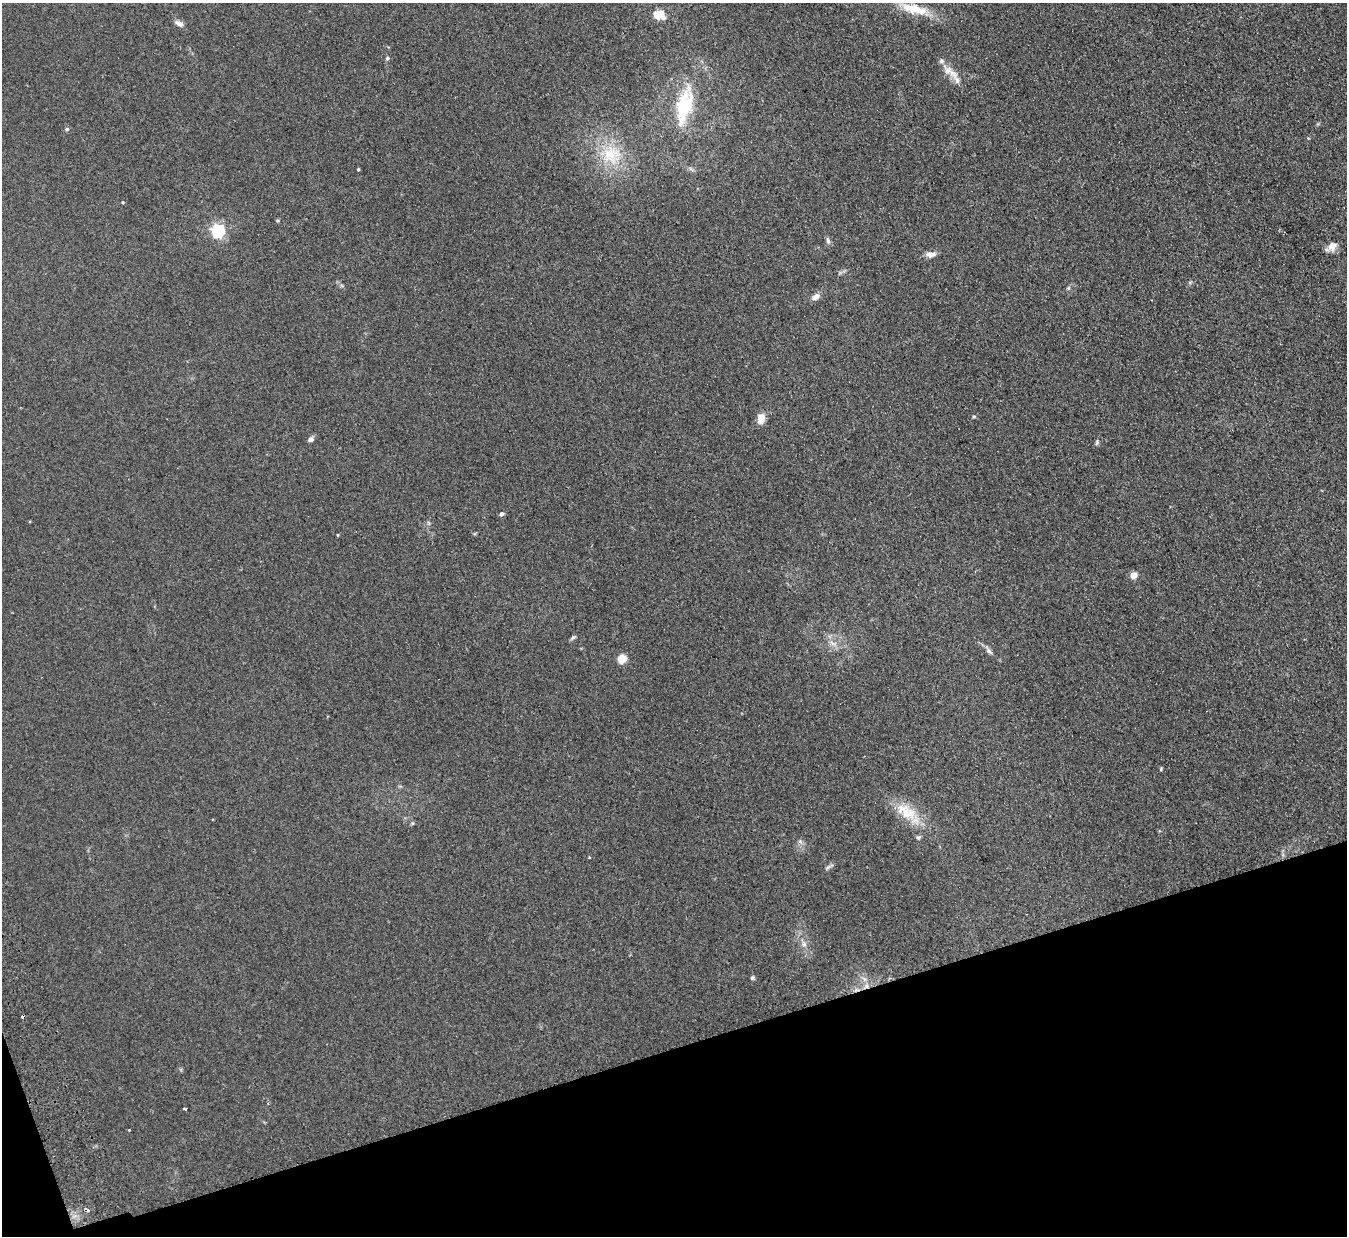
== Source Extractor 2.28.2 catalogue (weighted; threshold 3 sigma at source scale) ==
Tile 14 of 4 x 4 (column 2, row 4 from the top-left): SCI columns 1402-2746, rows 174-1407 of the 5492 x 5407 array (HDU 1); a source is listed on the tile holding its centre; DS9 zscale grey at full resolution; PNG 1349 x 1238 px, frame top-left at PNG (2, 3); no overlay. Shown black and unused: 16% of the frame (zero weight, under 2 of 3 exposures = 3% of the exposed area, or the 3 px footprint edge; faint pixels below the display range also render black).
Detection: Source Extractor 2.28.2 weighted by HDU 2 'WHT'; one run over the whole footprint, this tile lists its part. Background 0.101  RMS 0.011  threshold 0.0517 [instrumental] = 3 sigma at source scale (4.5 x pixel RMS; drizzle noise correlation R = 1.50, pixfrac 1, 0.05/0.05 arcsec/px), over >= 5 px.
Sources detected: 42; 4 cosmic-ray / hot-pixel residue — not listed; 2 inside a brighter listed object's ellipse — not listed separately; the other 36 listed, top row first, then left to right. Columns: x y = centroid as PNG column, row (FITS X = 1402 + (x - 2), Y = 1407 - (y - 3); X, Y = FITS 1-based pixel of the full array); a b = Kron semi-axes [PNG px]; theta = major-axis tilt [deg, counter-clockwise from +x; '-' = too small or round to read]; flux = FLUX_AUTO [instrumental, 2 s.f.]
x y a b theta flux
914 9 33 11 -14 31
659 14 8 7 - 24
179 23 12 7 -29 4.8
387 58 5 4 - 1.9
948 70 17 10 -47 11
684 106 42 16 76 65
67 129 6 4 -19 1.7
611 155 27 24 87 45
358 169 3 3 - 1.4
218 231 6 6 - 230
828 241 8 6 -73 2.8
1332 246 13 11 58 7.3
930 254 13 7 6 6.5
1068 288 6 4 45 1.5
816 297 10 6 31 6.3
974 417 5 3 - 1.3
761 418 12 8 80 11
310 439 6 5 - 4.2
1097 442 8 3 71 1.7
501 514 5 4 - 3.4
337 535 4 3 - 0.96
1133 575 5 4 - 20
573 637 8 5 38 2
832 643 10 4 -30 3.9
989 651 12 4 -46 3.5
622 659 5 5 - 43
1161 769 6 3 81 1.1
906 812 34 17 -32 34
412 823 5 4 - 1.3
918 837 7 5 31 2.1
800 842 7 4 -19 2.1
589 857 3 3 - 1.6
804 944 7 6 - 3.4
753 978 6 5 - 1.7
866 986 8 4 -82 4
184 1109 3 3 - 2.8
Overlapping masked pixels (flux is a lower limit): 1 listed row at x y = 866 986